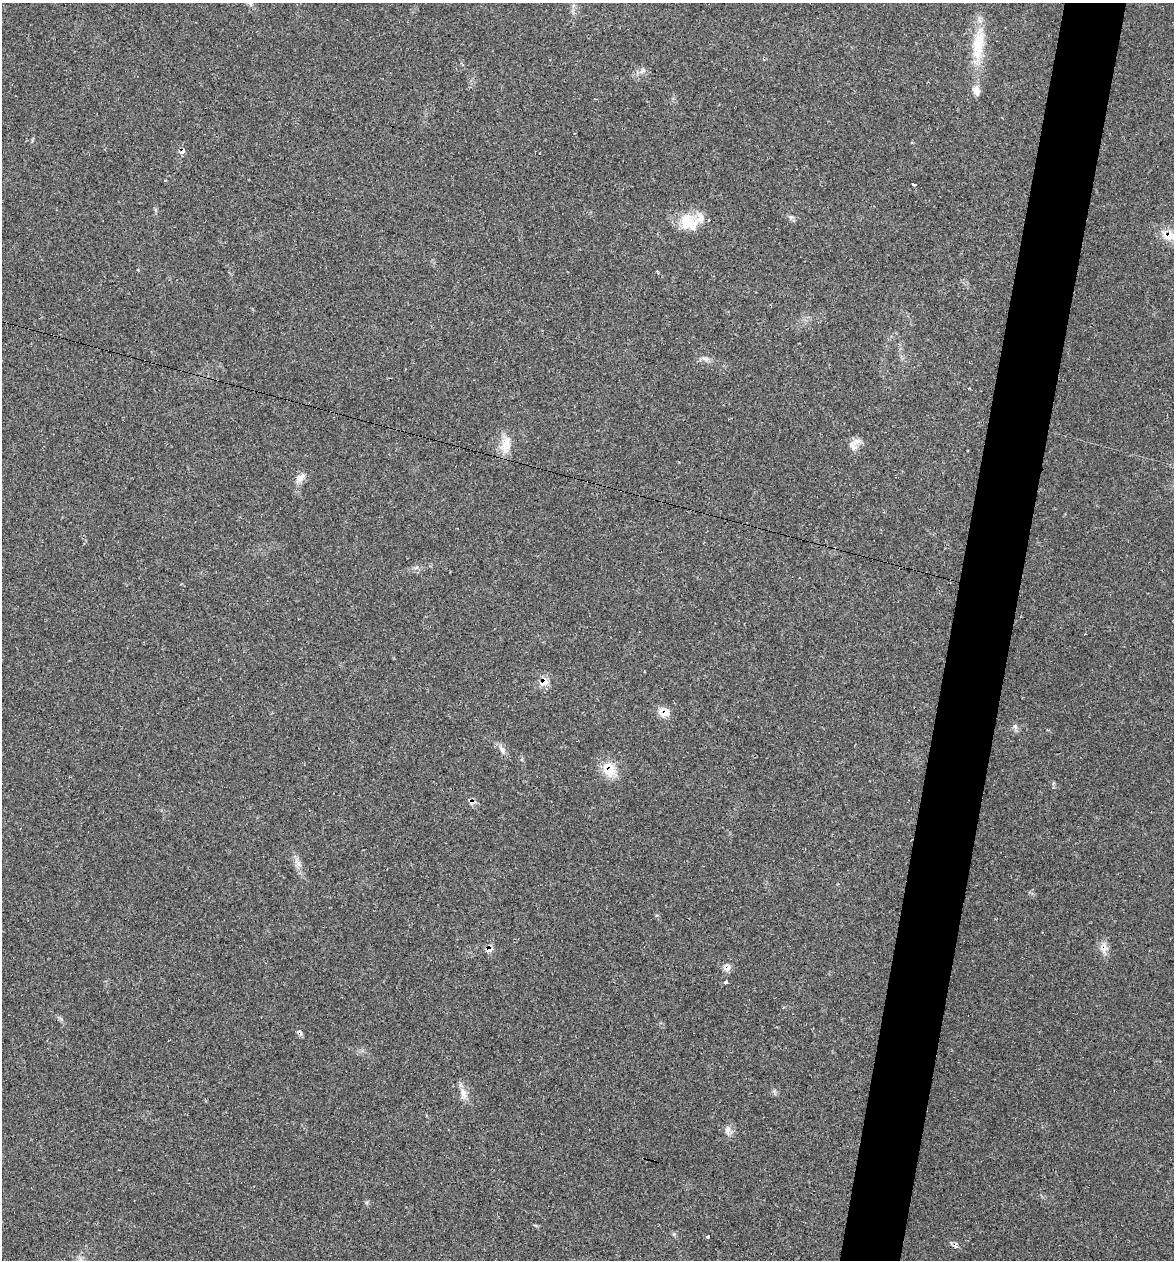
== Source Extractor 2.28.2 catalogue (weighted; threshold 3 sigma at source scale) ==
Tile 10 of 4 x 4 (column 2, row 3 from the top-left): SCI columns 1413-2584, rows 1259-2516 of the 5050 x 5031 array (HDU 1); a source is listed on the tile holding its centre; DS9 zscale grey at full resolution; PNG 1176 x 1262 px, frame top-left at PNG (2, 3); no overlay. Shown black and unused: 5% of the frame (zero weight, under 2 of 3 exposures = <1% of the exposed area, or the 3 px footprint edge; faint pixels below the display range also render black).
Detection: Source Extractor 2.28.2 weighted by HDU 2 'WHT'; one run over the whole footprint, this tile lists its part. Background 0.106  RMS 0.0073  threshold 0.0328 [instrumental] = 3 sigma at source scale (4.5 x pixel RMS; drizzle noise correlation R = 1.50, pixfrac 1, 0.05/0.05 arcsec/px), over >= 5 px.
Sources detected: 38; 4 cosmic-ray / hot-pixel residue — not listed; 4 inside a brighter listed object's ellipse — not listed separately; the other 30 listed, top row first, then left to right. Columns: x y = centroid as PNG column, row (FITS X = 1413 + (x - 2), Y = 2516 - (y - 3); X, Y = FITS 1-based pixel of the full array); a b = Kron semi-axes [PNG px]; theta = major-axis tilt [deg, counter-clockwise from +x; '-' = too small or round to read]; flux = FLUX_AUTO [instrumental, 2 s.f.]
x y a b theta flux
250 3 11 6 -28 2.4
978 45 49 15 83 30
642 71 10 5 45 2.3
182 152 9 6 28 2.6
165 180 3 3 - 0.86
914 184 4 3 - 5.8
791 217 8 6 37 2
686 221 22 16 72 16
1169 235 17 13 -6 11
706 359 11 6 -13 3.1
506 444 24 14 71 12
851 445 20 11 -31 5.2
300 478 15 8 54 5
1085 634 2 2 - 0.55
544 682 10 7 35 7.6
664 712 14 11 -1 7.4
1015 726 8 5 -57 1.9
502 750 14 7 -54 4
609 769 20 16 -67 15
472 802 9 6 -16 3.7
298 862 13 6 -47 3.8
1104 947 15 10 -84 6.1
489 949 8 6 26 4.4
727 967 11 9 -54 3.8
725 982 4 3 - 3.1
61 1019 8 5 -46 1.6
463 1093 17 9 -75 6.2
728 1130 12 7 87 3.8
674 1234 5 5 - 1.2
708 1237 4 3 - 5.5
Overlapping masked pixels (flux is a lower limit): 9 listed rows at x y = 182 152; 1169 235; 544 682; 664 712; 609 769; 472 802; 1104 947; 489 949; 727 967
Isophote crosses this tile's border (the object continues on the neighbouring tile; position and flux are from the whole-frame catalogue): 2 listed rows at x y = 250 3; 1169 235